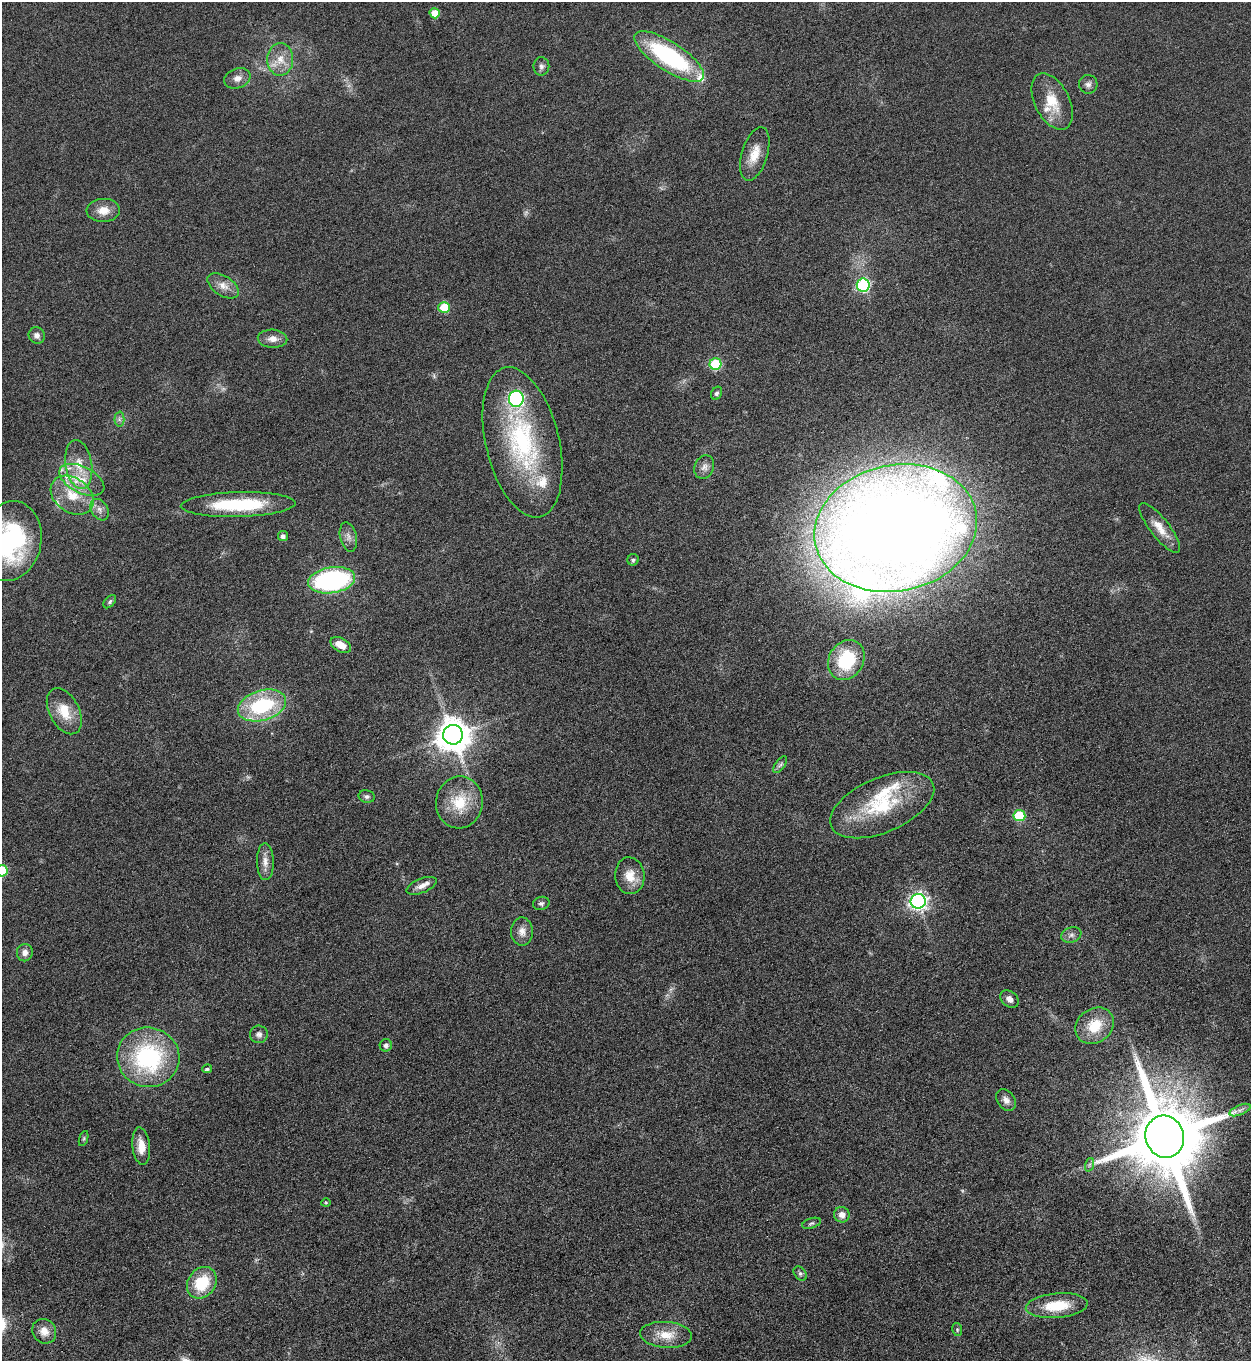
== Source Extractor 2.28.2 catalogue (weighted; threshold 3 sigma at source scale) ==
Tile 6 of 4 x 4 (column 2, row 2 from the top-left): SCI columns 1414-2662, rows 2740-4098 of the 5451 x 5466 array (HDU 1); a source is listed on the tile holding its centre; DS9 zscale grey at full resolution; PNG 1253 x 1363 px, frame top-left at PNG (2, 2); each listed source drawn as its Kron ellipse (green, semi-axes under 4 px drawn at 4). Nothing masked; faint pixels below the display range render black.
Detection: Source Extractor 2.28.2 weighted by HDU 2 'WHT'; one run over the whole footprint, this tile lists its part. Background 0.0872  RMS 0.0097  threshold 0.0396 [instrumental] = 3 sigma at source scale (4.09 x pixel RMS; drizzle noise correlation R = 1.36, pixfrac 0.8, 0.05/0.05 arcsec/px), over >= 5 px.
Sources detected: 82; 1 too faint to see at this stretch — neither listed nor drawn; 8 inside a brighter listed object's ellipse — not listed separately; the other 73 listed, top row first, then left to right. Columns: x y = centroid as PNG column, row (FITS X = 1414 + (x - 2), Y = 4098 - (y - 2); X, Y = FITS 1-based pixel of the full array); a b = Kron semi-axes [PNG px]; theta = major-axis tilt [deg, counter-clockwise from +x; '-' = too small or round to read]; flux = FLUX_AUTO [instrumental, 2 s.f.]
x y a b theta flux
435 13 5 5 - 14
669 56 40 14 -33 110
280 59 16 13 87 14
541 66 9 8 - 3.1
237 78 13 10 19 6.3
1088 84 9 9 - 3.7
1052 102 30 17 -63 24
755 154 28 13 73 16
103 210 16 11 3 12
863 285 6 6 - 130
223 286 17 10 -33 8.8
444 307 5 5 - 33
37 335 8 8 - 4.4
273 339 15 9 -3 6.8
716 364 6 6 - 71
717 393 7 5 58 2.1
516 399 8 7 - 200
119 419 7 5 89 2.4
522 442 77 36 -76 140
79 464 25 13 -80 20
704 467 12 9 65 5.2
82 480 24 13 -27 21
72 495 23 17 -36 26
238 505 57 12 2 68
99 510 11 8 -59 5.5
896 528 82 63 12 2000
1160 528 31 9 -52 14
283 536 5 5 - 3.3
348 537 15 8 -76 5.5
10 541 40 31 77 160
633 560 6 5 - 2
332 580 24 13 9 150
110 602 8 5 48 2
341 645 11 7 -29 10
846 660 21 17 58 51
262 705 25 15 16 76
64 711 25 15 -63 21
453 735 10 10 - 1900
780 765 10 4 54 2.4
367 796 8 6 -11 2.4
459 802 26 23 81 31
882 805 55 27 23 67
1019 816 6 5 - 49
265 862 18 8 -88 7.5
2 871 6 5 - 45
630 876 18 14 -85 14
422 886 16 7 22 6.6
918 901 7 7 - 350
541 903 8 6 13 2.6
522 931 14 11 -89 7.5
1071 935 10 7 21 3.8
25 953 8 8 - 5.6
1009 999 10 7 -40 4.8
1095 1026 20 17 37 27
259 1034 9 9 - 3.5
386 1045 6 6 - 3.7
148 1057 31 29 -11 120
207 1069 5 4 - 1.9
1006 1100 12 8 -54 5.2
1240 1110 11 5 22 3.8
1165 1137 21 19 -71 11000
84 1138 8 3 71 1.4
141 1146 19 8 -84 11
1089 1165 7 4 71 1.7
326 1202 5 3 - 0.85
842 1215 8 7 - 6
811 1223 10 5 17 2.2
800 1274 8 5 -50 2.1
202 1283 17 13 53 36
1057 1306 31 12 5 31
957 1329 7 5 -80 1.4
44 1331 13 11 -52 9.9
666 1335 26 13 -4 18
Isophote crosses this tile's border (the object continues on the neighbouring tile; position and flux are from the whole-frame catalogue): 2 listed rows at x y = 10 541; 2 871